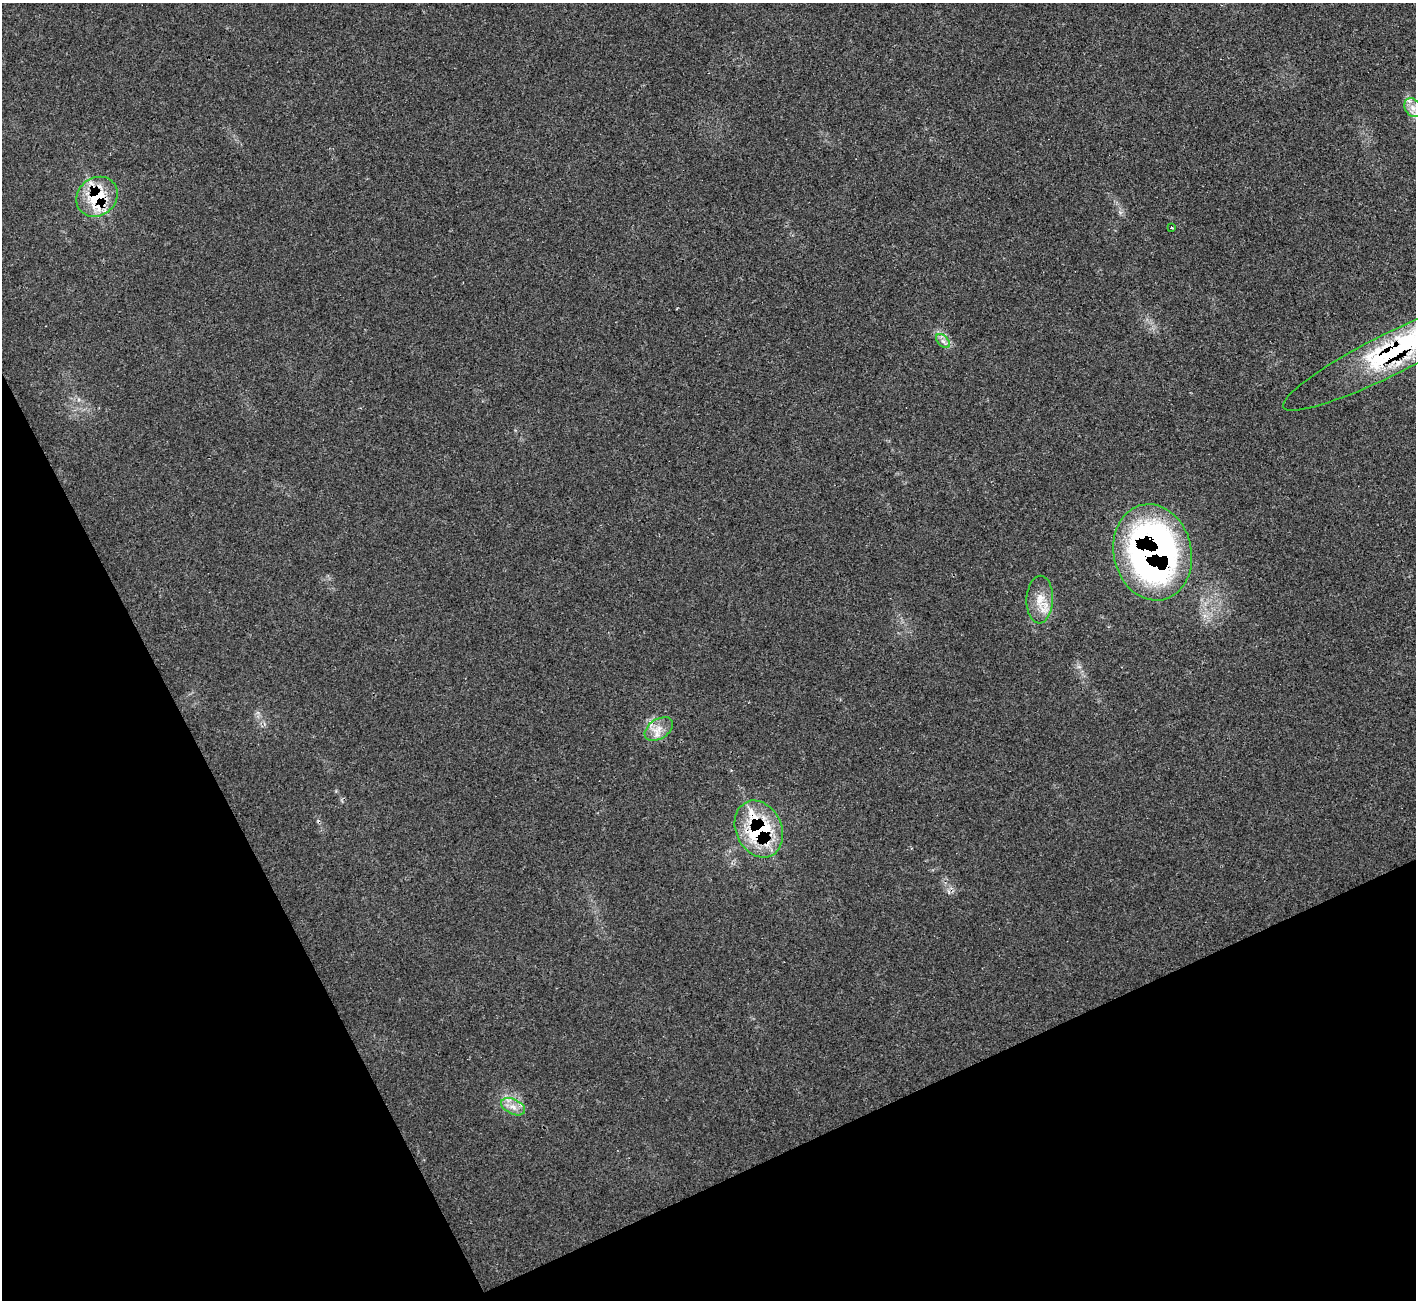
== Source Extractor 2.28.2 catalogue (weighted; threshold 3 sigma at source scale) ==
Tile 14 of 4 x 4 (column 2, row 4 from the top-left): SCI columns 1461-2874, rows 204-1501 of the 5751 x 5730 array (HDU 1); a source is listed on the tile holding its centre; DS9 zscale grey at full resolution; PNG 1418 x 1302 px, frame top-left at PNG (2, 3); each listed source drawn as its Kron ellipse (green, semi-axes under 4 px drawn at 4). Shown black and unused: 24% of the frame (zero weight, under 3 of 4 exposures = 2% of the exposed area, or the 3 px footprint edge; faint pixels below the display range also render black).
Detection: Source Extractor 2.28.2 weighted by HDU 2 'WHT'; one run over the whole footprint, this tile lists its part. Background 0.0219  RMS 0.0044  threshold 0.0199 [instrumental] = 3 sigma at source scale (4.5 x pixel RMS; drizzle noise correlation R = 1.50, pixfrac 1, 0.05/0.05 arcsec/px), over >= 5 px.
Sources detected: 15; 1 inside a brighter object's white glare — neither listed nor drawn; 4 inside a brighter listed object's ellipse — not listed separately; the other 10 listed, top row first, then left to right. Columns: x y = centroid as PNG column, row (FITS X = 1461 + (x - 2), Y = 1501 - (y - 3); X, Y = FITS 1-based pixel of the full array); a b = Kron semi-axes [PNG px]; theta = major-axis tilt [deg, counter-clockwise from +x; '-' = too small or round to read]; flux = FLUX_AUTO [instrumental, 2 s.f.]
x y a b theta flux
1413 108 10 7 -57 2.9
97 197 22 19 37 21
1171 228 3 3 - 4
943 341 8 5 -44 1.7
1393 353 122 21 27 59
1153 552 48 39 -77 210
1040 600 24 13 88 7.9
659 729 15 10 33 4.9
759 829 29 23 -65 45
513 1107 13 7 -26 3.5
Overlapping masked pixels (flux is a lower limit): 4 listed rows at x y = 97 197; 1393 353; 1153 552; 759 829
Isophote crosses this tile's border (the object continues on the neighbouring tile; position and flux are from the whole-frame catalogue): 1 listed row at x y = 1393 353